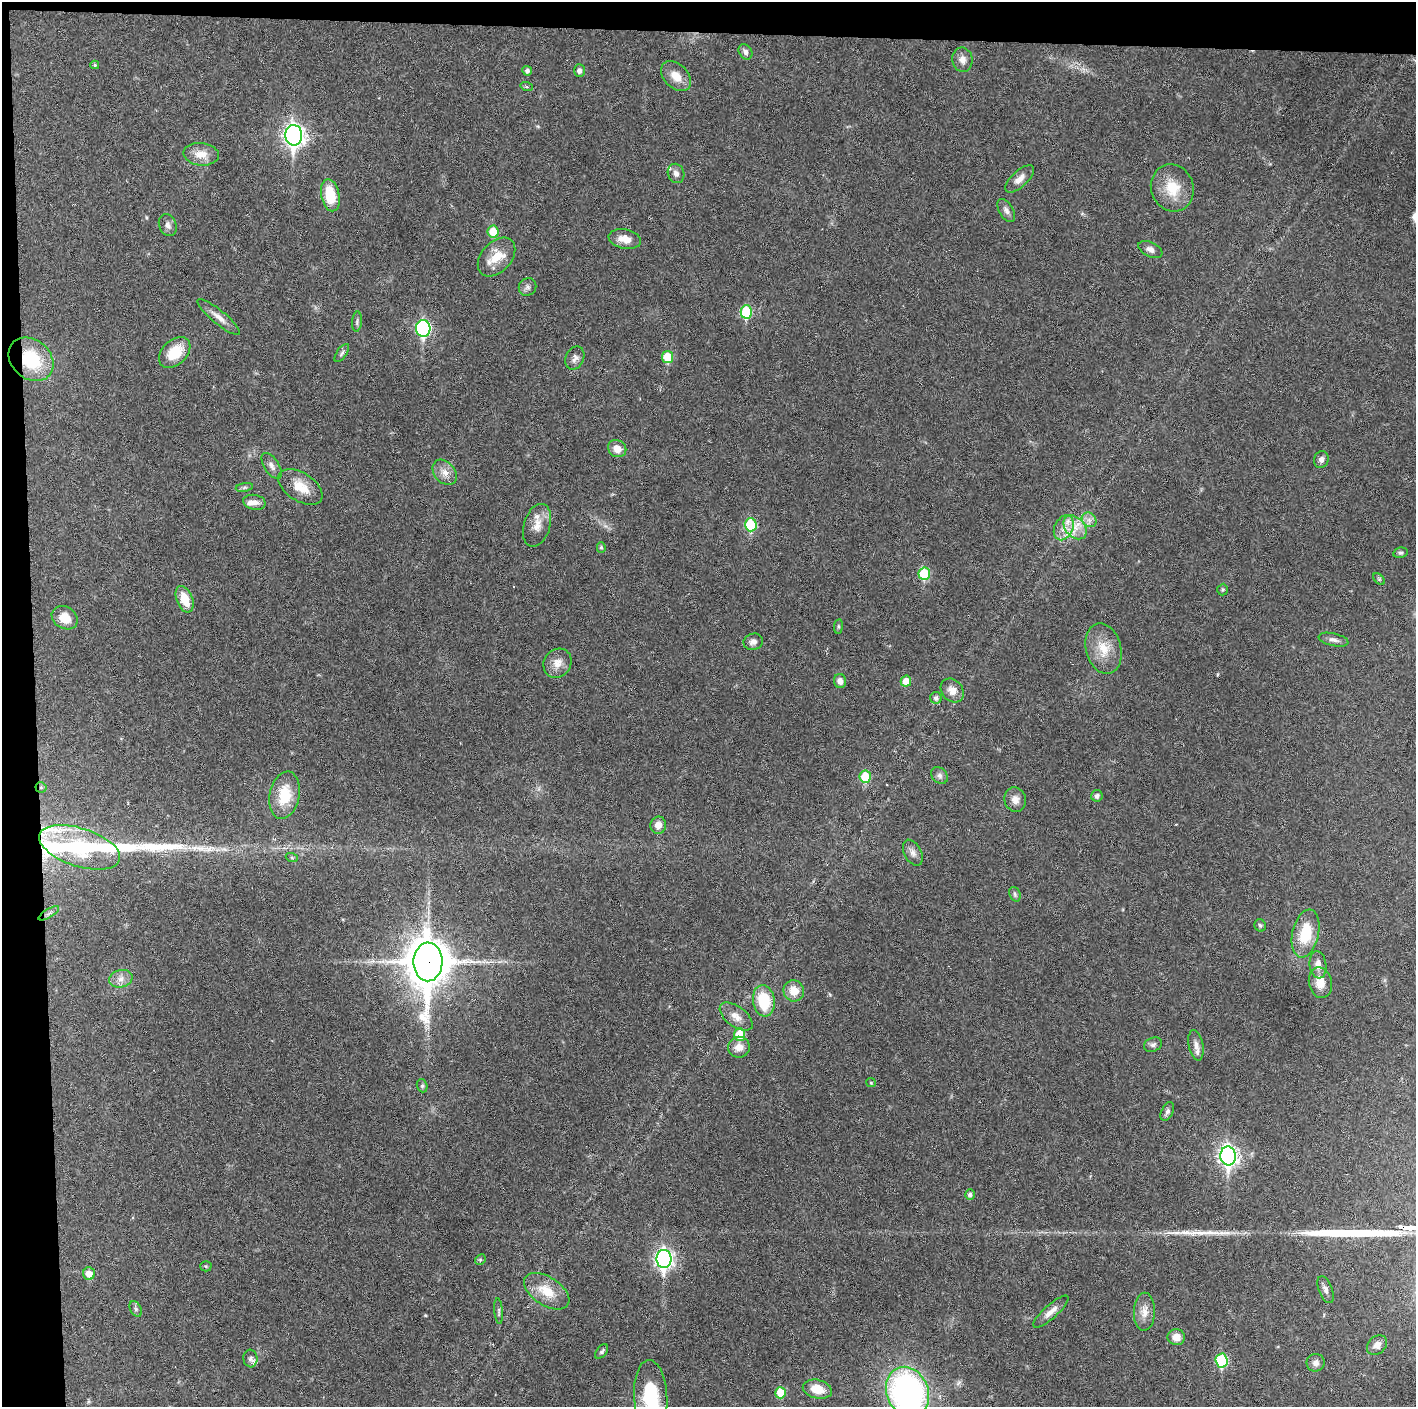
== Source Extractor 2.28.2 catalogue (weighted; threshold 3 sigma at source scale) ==
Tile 1 of 3 x 3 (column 1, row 1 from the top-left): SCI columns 1-1414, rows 2812-4216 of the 4242 x 4218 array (HDU 1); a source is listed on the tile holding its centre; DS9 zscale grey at full resolution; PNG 1418 x 1409 px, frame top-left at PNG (2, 2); each listed source drawn as its Kron ellipse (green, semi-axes under 4 px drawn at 4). Shown black and unused: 5% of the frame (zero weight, under 3 of 6 exposures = <1% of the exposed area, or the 3 px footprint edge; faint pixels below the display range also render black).
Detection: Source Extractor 2.28.2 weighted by HDU 2 'WHT'; one run over the whole footprint, this tile lists its part. Background 0.0253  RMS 0.002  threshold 0.00821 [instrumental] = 3 sigma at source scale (4.09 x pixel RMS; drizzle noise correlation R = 1.36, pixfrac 0.8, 0.05/0.05 arcsec/px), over >= 5 px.
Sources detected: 118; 1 inside a brighter object's white glare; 3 long thin detections or spike segments (spike, bleed or trail) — neither listed nor drawn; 7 inside a brighter listed object's ellipse — not listed separately; the other 107 listed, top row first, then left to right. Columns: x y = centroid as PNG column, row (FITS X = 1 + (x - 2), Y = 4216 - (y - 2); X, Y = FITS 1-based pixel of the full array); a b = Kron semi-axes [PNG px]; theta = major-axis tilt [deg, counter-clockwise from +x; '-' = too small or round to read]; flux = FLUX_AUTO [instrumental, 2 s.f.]
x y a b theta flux
745 52 8 6 -57 0.7
962 60 12 10 -81 1.4
95 65 4 4 - 0.26
527 71 5 4 - 0.58
579 71 6 5 - 0.64
676 76 17 12 -45 2.5
527 87 6 4 -18 0.25
294 135 10 8 -87 96
201 154 18 11 -5 2.5
676 173 10 8 -71 0.86
1020 179 18 8 42 1.6
1172 188 24 21 -70 5.2
330 195 16 9 -78 5.4
1006 210 13 7 -59 0.84
168 225 11 8 -69 0.89
493 232 6 5 - 5
625 239 16 9 -12 2.2
1150 249 13 7 -26 0.96
497 257 22 15 48 3.7
527 287 9 8 - 0.67
746 312 6 6 - 11
219 317 27 7 -39 1.6
357 322 10 5 85 0.42
423 329 8 7 - 30
175 353 18 12 44 5.3
342 353 10 5 55 0.49
668 357 6 5 - 6.2
575 358 12 9 65 0.92
31 359 24 19 -41 9.6
617 449 9 8 - 2
1321 460 8 7 - 0.76
272 466 15 7 -57 0.97
445 472 14 10 -48 1.6
244 487 8 4 9 0.4
300 487 24 14 -32 3.7
254 502 11 7 -12 1.2
1089 520 8 6 -45 0.85
537 525 22 13 73 2.3
751 525 6 6 - 11
1075 527 14 9 -47 2.5
1064 528 13 9 65 1.9
601 547 5 4 - 0.26
1400 553 7 5 13 0.37
924 574 6 5 - 8.7
1379 579 7 4 -45 0.28
1223 590 6 5 - 0.27
185 599 14 8 -69 3.8
65 618 13 11 -31 2.9
838 626 7 4 83 0.26
1333 640 15 6 -13 0.88
753 642 10 8 13 0.91
1104 649 26 17 -76 4.3
557 663 15 13 54 2
840 681 7 6 - 1.1
906 681 5 5 - 2.2
952 690 13 10 -50 1.7
936 698 6 6 - 0.61
939 776 9 7 -45 0.63
865 777 6 5 - 5.7
41 787 5 5 - 0.3
285 795 24 14 78 5.8
1097 796 6 5 - 0.65
1015 800 12 10 -74 1.4
658 825 8 7 - 1.4
80 847 42 19 -18 25
913 853 14 8 -62 1
292 858 6 4 -20 0.23
1015 894 7 5 -70 0.44
49 913 12 3 31 0.48
1260 925 6 5 - 0.37
1306 933 24 13 77 6.6
428 962 19 14 89 660
1318 965 14 8 -83 1.5
121 979 12 8 14 1.3
1320 983 15 11 -76 2.5
794 991 11 10 - 2.7
764 1001 16 11 -82 7.7
736 1017 19 10 -37 1.8
740 1034 6 5 - 4.7
1153 1045 9 7 24 0.6
1196 1045 15 7 -78 1.1
739 1047 11 10 - 1.7
871 1083 5 4 - 0.19
422 1086 7 5 -70 0.34
1167 1112 10 5 65 0.61
1228 1156 9 8 - 81
970 1194 5 5 - 0.58
664 1259 9 7 89 69
480 1260 6 4 45 0.27
206 1266 5 5 - 0.24
89 1273 6 6 - 1.8
1326 1290 14 7 -69 0.79
547 1291 25 14 -33 4.4
136 1309 8 5 -61 0.46
499 1311 13 4 -84 0.48
1051 1312 22 6 42 1.5
1144 1312 19 10 88 1.9
1176 1337 9 8 - 1.8
1377 1345 11 8 41 1.2
602 1351 8 5 49 0.38
250 1358 9 7 -83 0.61
1222 1361 7 6 - 12
1316 1363 9 9 - 1
817 1389 15 9 -13 3.4
907 1392 26 21 -68 64
780 1393 5 5 - 4.5
651 1397 37 16 -87 15
Overlapping masked pixels (flux is a lower limit): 3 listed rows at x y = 31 359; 41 787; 428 962
Isophote crosses this tile's border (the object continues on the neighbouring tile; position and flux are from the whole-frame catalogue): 2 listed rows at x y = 907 1392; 651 1397